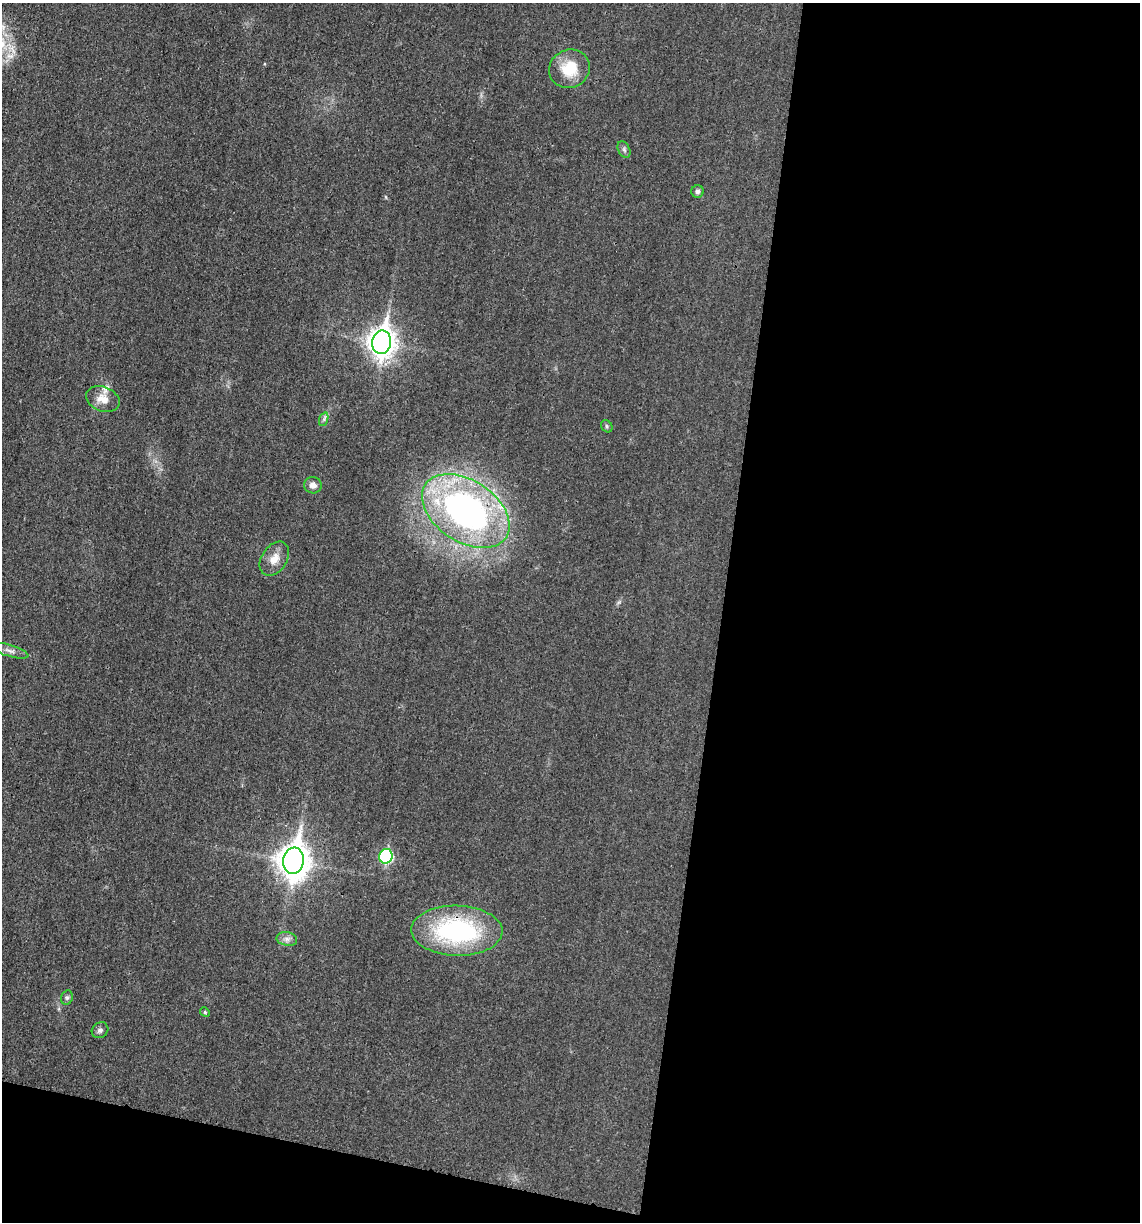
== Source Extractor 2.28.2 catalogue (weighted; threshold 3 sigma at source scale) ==
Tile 16 of 4 x 4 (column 4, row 4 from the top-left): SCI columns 3535-4672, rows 11-1230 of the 4922 x 4903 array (HDU 1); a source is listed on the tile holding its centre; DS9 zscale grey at full resolution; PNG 1142 x 1224 px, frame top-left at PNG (2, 3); each listed source drawn as its Kron ellipse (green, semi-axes under 4 px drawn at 4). Shown black and unused: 40% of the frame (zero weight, under 3 of 4 exposures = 1% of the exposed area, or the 3 px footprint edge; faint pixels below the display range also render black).
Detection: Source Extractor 2.28.2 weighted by HDU 2 'WHT'; one run over the whole footprint, this tile lists its part. Background 0.0292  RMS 0.0058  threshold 0.0262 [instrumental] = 3 sigma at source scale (4.5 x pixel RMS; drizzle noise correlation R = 1.50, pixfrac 1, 0.05/0.05 arcsec/px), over >= 5 px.
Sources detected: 19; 1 inside a brighter listed object's ellipse — not listed separately; the other 18 listed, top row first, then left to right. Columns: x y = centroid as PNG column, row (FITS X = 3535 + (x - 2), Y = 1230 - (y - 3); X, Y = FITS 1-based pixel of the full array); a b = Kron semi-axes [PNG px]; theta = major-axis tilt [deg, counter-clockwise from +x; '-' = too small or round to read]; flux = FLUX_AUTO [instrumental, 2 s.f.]
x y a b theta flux
569 69 21 19 26 18
624 150 9 5 -64 1.4
698 191 6 6 - 1.5
382 342 12 9 82 610
103 399 17 12 -23 7.2
324 419 7 4 72 1.3
607 426 6 5 - 1.1
313 485 8 8 - 3.3
466 511 48 30 -33 210
274 559 18 12 56 7
10 651 19 6 -16 3.5
386 856 7 7 - 63
293 861 13 10 82 920
457 931 46 25 -2 87
287 939 10 6 -10 2.5
67 998 7 5 69 1.2
205 1012 5 4 - 0.84
100 1030 9 7 36 1.9
Overlapping masked pixels (flux is a lower limit): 1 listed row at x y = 466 511